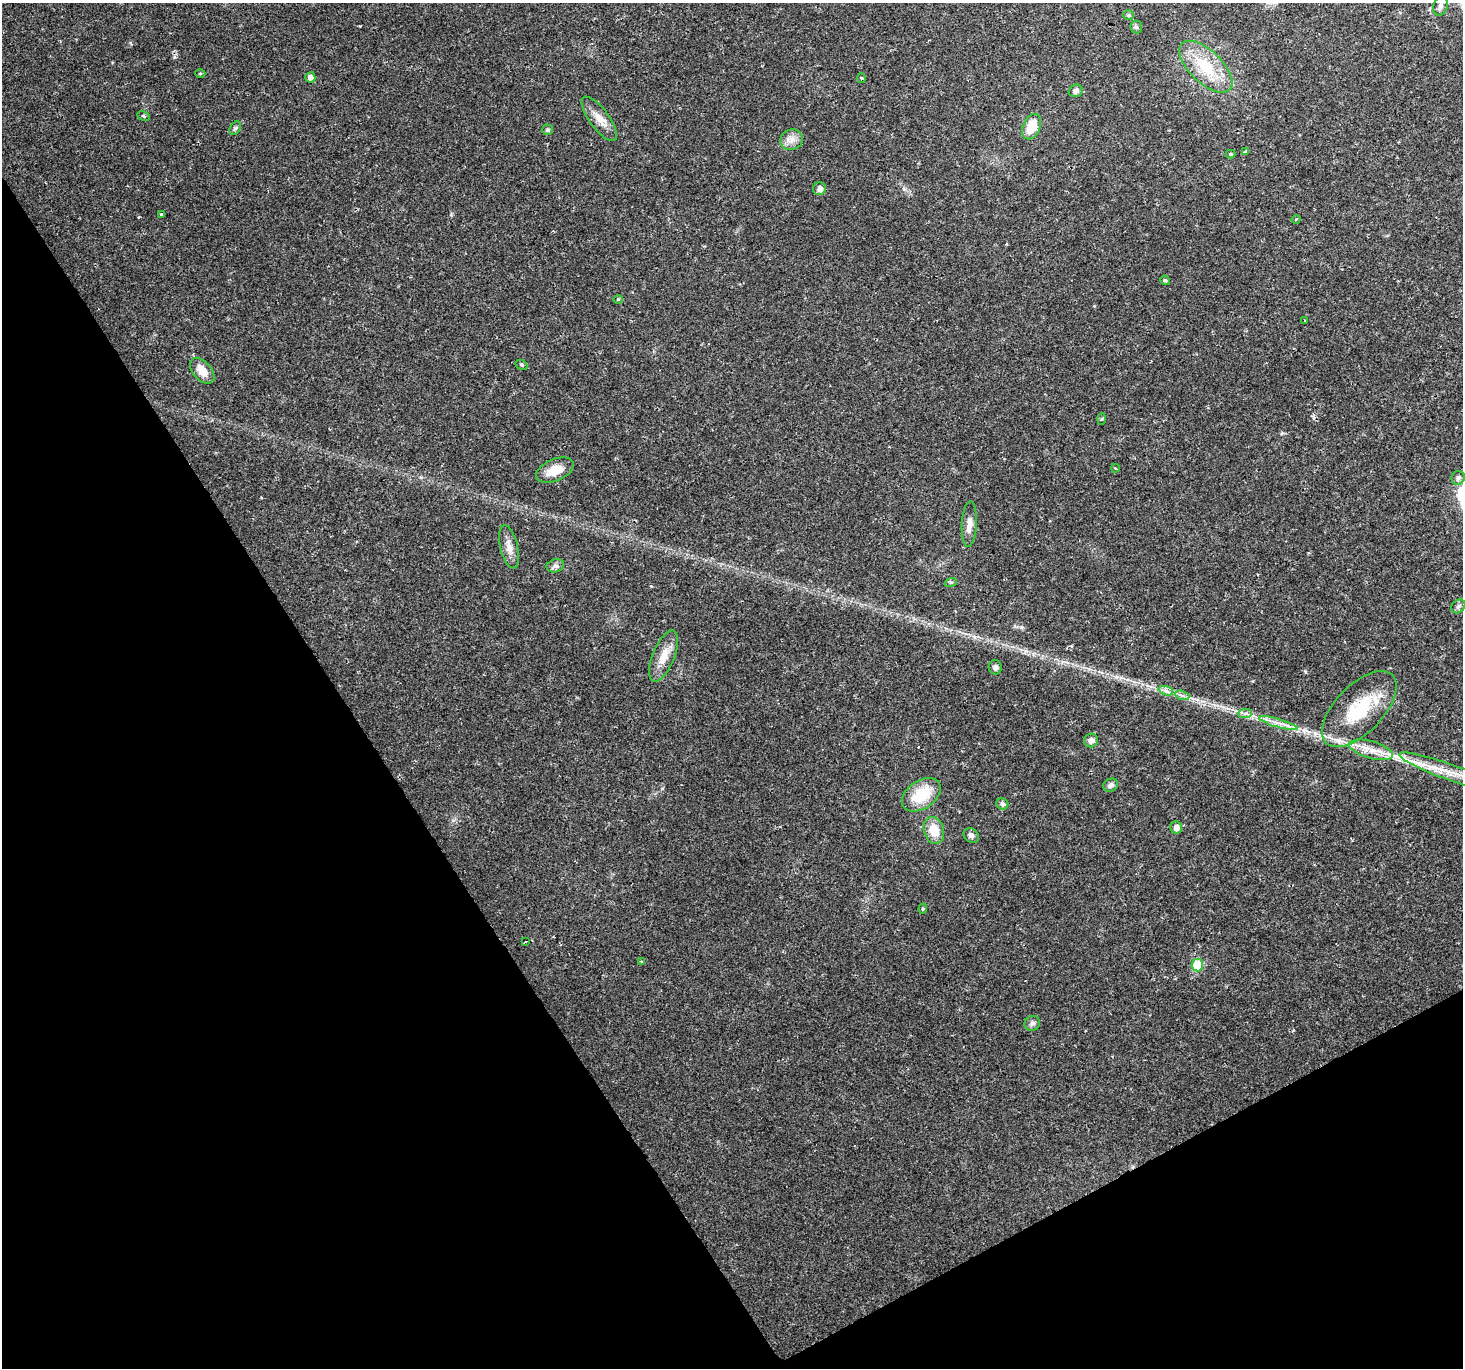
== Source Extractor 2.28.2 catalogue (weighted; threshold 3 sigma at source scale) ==
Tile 14 of 4 x 4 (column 2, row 4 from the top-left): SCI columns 1719-3179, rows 309-1674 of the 6101 x 5900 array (HDU 1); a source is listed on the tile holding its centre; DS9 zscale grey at full resolution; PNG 1465 x 1370 px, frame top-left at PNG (2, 3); each listed source drawn as its Kron ellipse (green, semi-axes under 4 px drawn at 4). Shown black and unused: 30% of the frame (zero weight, under 2 of 3 exposures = <1% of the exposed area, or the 3 px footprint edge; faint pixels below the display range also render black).
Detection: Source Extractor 2.28.2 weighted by HDU 2 'WHT'; one run over the whole footprint, this tile lists its part. Background 0.0287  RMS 0.0029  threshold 0.0131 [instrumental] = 3 sigma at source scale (4.5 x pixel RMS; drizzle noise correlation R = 1.50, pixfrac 1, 0.0396/0.0396 arcsec/px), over >= 5 px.
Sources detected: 57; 1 cosmic-ray / hot-pixel residue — neither listed nor drawn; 2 inside a brighter listed object's ellipse — not listed separately; the other 54 listed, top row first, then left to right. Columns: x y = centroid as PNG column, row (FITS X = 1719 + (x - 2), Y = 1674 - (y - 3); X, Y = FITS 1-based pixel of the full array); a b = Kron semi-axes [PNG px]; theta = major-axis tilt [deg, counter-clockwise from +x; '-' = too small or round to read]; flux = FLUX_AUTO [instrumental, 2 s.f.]
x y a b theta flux
1440 6 9 7 69 1
1128 15 5 4 - 0.45
1136 27 6 6 - 0.62
1206 67 33 16 -44 12
200 73 5 3 - 0.28
310 77 5 5 - 1.3
862 78 5 3 - 0.33
1076 91 7 6 - 1.2
143 116 6 4 -27 0.52
599 119 26 10 -54 3.6
1032 127 13 8 65 6.3
235 128 7 5 57 0.59
547 130 5 5 - 0.59
791 140 11 10 - 2.2
1246 152 3 3 - 0.89
1230 154 5 4 - 0.3
819 189 6 6 - 1.3
161 214 3 3 - 1.3
1296 219 4 3 - 0.22
1165 280 5 4 - 0.47
618 299 4 4 - 0.34
1304 321 3 2 - 0.27
521 365 6 4 -22 0.44
202 371 15 9 -48 3.9
1102 419 5 4 - 0.31
1115 468 4 3 - 0.47
555 470 20 11 23 4.8
1458 478 7 6 - 1
969 524 23 7 87 2.5
509 547 22 8 -77 2.7
555 566 9 6 13 0.97
951 582 6 4 18 0.4
1458 606 7 6 - 0.73
664 656 27 11 68 4.4
995 667 7 6 - 0.86
1166 691 7 4 -19 0.92
1182 695 7 4 -19 0.78
1359 709 48 24 46 17
1245 713 7 4 1 0.79
1278 723 20 4 -16 2.3
1091 740 7 6 - 1.4
1371 750 22 8 -16 4.2
1446 771 49 8 -20 8.6
1111 785 7 6 - 1.1
921 795 21 14 34 9.8
1002 804 6 5 - 0.95
1176 828 6 6 - 1.7
934 830 14 10 -75 5.4
971 835 8 6 -37 1
923 909 5 4 - 0.37
525 942 3 2 - 0.22
642 962 3 3 - 0.43
1197 965 6 6 - 13
1032 1023 8 7 - 0.85